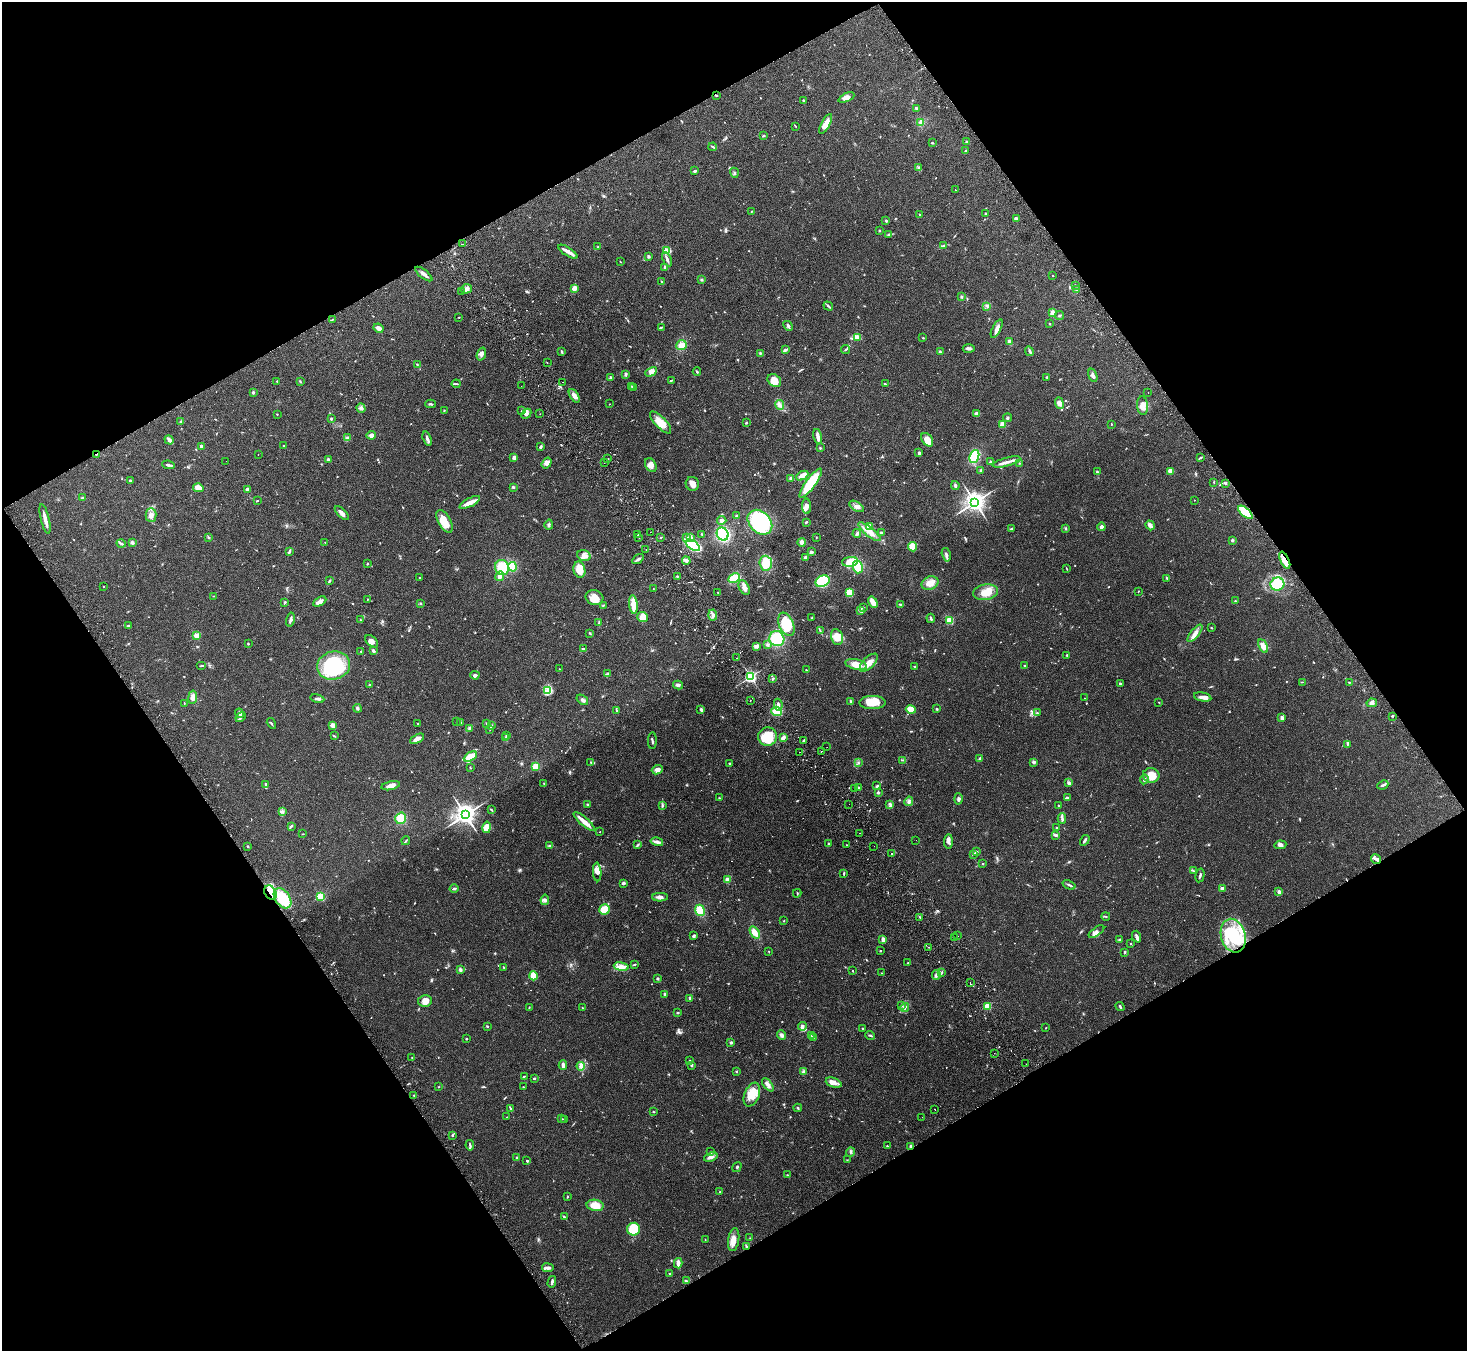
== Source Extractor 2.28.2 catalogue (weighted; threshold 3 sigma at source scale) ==
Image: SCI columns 51-5907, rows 197-5591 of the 5960 x 5922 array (HDU 1 of 3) = the unmasked area's bounding box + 8 px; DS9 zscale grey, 4 x 4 block average (1 PNG px = mean of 4 x 4 image px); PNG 1469 x 1353 px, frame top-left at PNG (2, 2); each listed source drawn as its Kron ellipse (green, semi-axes under 4 px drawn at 4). Shown black and unused: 48% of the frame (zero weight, under 2 of 3 exposures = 3% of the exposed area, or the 3 px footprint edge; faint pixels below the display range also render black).
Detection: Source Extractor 2.28.2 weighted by HDU 2 'WHT'. Background 0.0842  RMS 0.0075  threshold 0.0337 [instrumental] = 3 sigma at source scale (4.5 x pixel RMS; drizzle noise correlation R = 1.50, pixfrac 1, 0.05/0.05 arcsec/px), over >= 5 px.
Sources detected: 867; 3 too faint to see at this stretch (4 x 4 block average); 1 inside a brighter object's white glare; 12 cosmic-ray / hot-pixel residue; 3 long thin detections or spike segments (spike, bleed or trail) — neither listed nor drawn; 20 coinciding with a brighter row at this scale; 37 inside a brighter listed object's ellipse — not listed separately; of the other 791, all 500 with FLUX_AUTO >= 2.16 (the completeness limit of this list) listed and drawn (291 fainter detections not listed), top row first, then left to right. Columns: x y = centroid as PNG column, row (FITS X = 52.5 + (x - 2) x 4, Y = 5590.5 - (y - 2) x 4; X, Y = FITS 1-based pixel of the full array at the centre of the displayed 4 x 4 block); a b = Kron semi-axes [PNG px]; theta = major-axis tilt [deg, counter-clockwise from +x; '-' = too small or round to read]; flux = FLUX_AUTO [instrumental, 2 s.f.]
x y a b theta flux
716 95 3 2 - 5
846 97 8 3 24 25
803 100 2 2 - 5.4
916 108 3 2 - 9.9
921 122 4 3 - 8.7
826 124 11 4 61 40
795 126 3 2 - 3.2
764 135 3 2 - 2.8
966 142 2 2 - 3.8
932 143 2 2 - 4
713 147 4 2 - 6.2
966 151 2 2 - 5.1
918 168 4 2 - 5.3
694 171 3 2 - 6.6
734 173 5 2 - 4.9
955 190 2 2 - 3.2
751 211 2 2 - 2.2
986 213 3 2 - 3.5
919 214 2 2 - 2.9
1016 219 4 3 - 9
886 220 3 2 - 4.6
879 230 2 2 - 5.2
889 235 3 2 - 7.7
462 244 2 2 - 2.2
943 246 3 2 - 5.8
598 247 2 2 - 2.5
667 251 4 2 - 66
568 252 11 3 -31 27
648 256 2 2 - 22
667 259 7 3 -63 13
620 262 3 2 - 2.4
665 267 4 3 - 7.3
424 274 10 3 -38 17
1052 276 2 2 - 2.4
702 279 2 2 - 7.7
662 282 3 2 - 2.9
1075 286 2 2 - 3.9
574 288 4 3 - 20
466 289 5 4 - 19
1077 289 3 3 - 11
461 291 2 2 - 9
962 297 3 2 - 6.2
828 306 5 2 - 6.3
987 306 4 2 - 4.8
1052 313 4 3 - 23
1060 315 4 2 - 4.2
459 317 2 2 - 2.3
332 319 3 2 - 3.2
1049 324 2 2 - 2.2
788 326 5 3 - 10
661 327 3 2 - 4
379 328 5 3 - 21
997 329 10 3 63 22
857 337 4 3 - 20
923 338 2 2 - 3.6
1010 342 4 3 - 9.1
681 345 5 5 - 29
969 348 6 3 -4 11
785 350 4 2 - 11
845 350 5 2 - 4.6
1029 351 5 2 - 6.5
562 352 3 2 - 3.7
940 352 4 2 - 7.4
760 353 3 2 - 3.4
481 354 7 3 70 12
547 363 2 2 - 2.7
417 364 2 2 - 3.4
651 372 6 4 28 26
697 372 4 2 - 4
626 374 4 2 - 8.5
1093 375 7 3 -71 15
1047 377 2 2 - 3.7
610 378 3 2 - 4.1
671 380 4 2 - 3.8
774 380 7 6 - 42
277 381 2 2 - 2.8
300 382 3 2 - 3.5
563 382 2 2 - 2.3
456 384 4 2 - 4.7
885 384 2 2 - 5.5
521 386 2 2 - 4.4
632 386 2 2 - 2.6
634 388 2 2 - 2.6
253 392 3 2 - 7.8
1148 392 2 2 - 3.3
574 396 7 4 -57 22
1059 403 6 4 -69 15
430 404 5 2 - 5.7
609 404 2 2 - 2.8
780 405 5 4 - 15
1142 406 9 5 -86 38
361 408 5 2 - 8.5
444 410 2 2 - 2.2
522 411 3 3 - 7.2
977 413 4 3 - 19
277 414 2 2 - 2.7
526 414 5 4 - 19
540 414 2 2 - 8.1
1007 418 4 2 - 5.5
331 419 3 2 - 4.9
180 422 2 2 - 2.7
660 422 14 5 -46 56
746 423 2 2 - 13
1002 424 3 3 - 25
1111 424 2 2 - 2.2
371 435 4 3 - 23
818 436 7 3 -76 18
347 438 3 2 - 4.8
427 439 7 2 -72 9.8
169 440 5 3 - 13
927 440 7 5 -54 51
201 446 3 2 - 11
283 446 2 2 - 3.4
540 447 4 2 - 6.1
820 448 3 2 - 3
919 453 3 2 - 12
96 454 2 2 - 14
258 454 2 2 - 2.6
974 456 7 4 69 160
514 457 2 2 - 17
1200 457 2 2 - 3.7
608 459 4 2 - 2.2
329 460 2 2 - 43
226 461 2 2 - 5.1
991 462 2 2 - 13
1006 462 14 2 15 20
547 463 6 4 57 15
604 463 2 2 - 6.8
1020 463 2 2 - 2.5
168 465 6 2 -7 9.6
651 465 7 5 -60 26
981 470 2 2 - 8
1170 471 3 3 - 29
1097 472 2 2 - 6.4
802 476 6 4 26 28
791 478 3 2 - 13
130 480 2 2 - 6.8
1214 482 3 2 - 3.3
811 483 17 5 54 200
692 484 7 6 - 24
1225 484 2 2 - 3.2
955 485 4 3 - 7.8
513 487 2 2 - 8
198 488 5 4 - 36
247 489 3 3 - 8.5
82 498 2 2 - 4.9
1194 500 2 2 - 2.5
257 501 3 2 - 3.1
470 502 11 3 27 41
975 502 3 3 - 3700
807 506 8 4 -89 22
856 506 8 4 -32 19
1245 512 9 4 -42 87
342 513 9 3 -46 20
151 515 7 5 -89 22
737 515 3 2 - 3.5
45 519 15 2 -77 33
722 520 4 3 - 9.2
444 521 12 6 -62 64
760 522 14 10 -46 400
806 522 3 2 - 4.7
549 525 5 2 - 9.9
1150 525 5 3 - 23
869 526 2 2 - 110
1101 527 4 3 - 13
1011 529 3 2 - 4
1066 529 2 2 - 3
650 532 2 2 - 2.7
870 532 14 4 -39 41
881 533 3 3 - 5.4
702 534 2 2 - 2.4
723 534 6 5 - 300
857 534 4 2 - 9.6
637 535 2 2 - 15
208 537 2 2 - 3.3
639 537 2 2 - 2.4
687 537 2 2 - 2.7
691 537 4 3 - 11
816 537 2 2 - 2.3
660 538 3 2 - 3.2
1232 540 3 3 - 6.2
132 542 3 3 - 8.1
325 542 2 2 - 2.5
802 542 4 3 - 19
121 543 4 2 - 8.1
693 545 8 3 -33 310
913 547 5 4 - 50
646 550 2 2 - 2.6
289 552 3 2 - 5.4
811 552 3 3 - 11
946 555 7 2 -75 12
584 556 7 5 -16 23
805 558 3 3 - 10
638 559 6 2 34 8.9
1285 560 9 3 -64 32
686 561 4 3 - 11
850 562 8 5 6 69
766 563 7 6 - 85
367 564 2 2 - 4
502 567 8 7 - 110
513 567 5 4 - 71
858 567 6 5 - 81
1067 569 4 2 - 2.3
579 570 8 6 -76 66
500 576 5 3 - 20
677 576 2 2 - 7.3
419 578 2 2 - 3.2
734 578 6 4 29 110
1167 578 2 2 - 4.3
329 581 3 2 - 4.7
822 581 7 5 28 260
930 583 9 6 23 36
1277 584 7 6 - 140
104 586 2 2 - 3.8
744 587 8 5 -62 21
653 589 2 2 - 3.6
1138 591 2 2 - 2.4
718 592 2 2 - 4.6
986 592 13 7 9 56
849 593 3 3 - 87
213 596 3 2 - 2.6
594 598 9 7 -15 51
367 599 2 2 - 4.2
1235 601 3 2 - 3.7
285 602 2 2 - 11
320 602 7 3 28 26
873 602 6 3 -57 46
420 603 3 2 - 3.1
633 604 9 3 -84 74
901 604 3 2 - 3.5
604 605 2 2 - 2.6
863 608 3 2 - 2.5
860 610 4 2 - 7.5
713 615 5 3 - 13
643 617 5 5 - 33
812 618 2 2 - 3.9
931 618 5 2 - 8.5
290 619 7 3 76 12
360 620 3 2 - 4
949 620 2 2 - 310
599 623 2 2 - 2.4
786 624 12 7 -67 120
128 626 2 2 - 17
1211 628 2 2 - 3.5
820 631 4 2 - 3.9
590 633 3 2 - 3.7
1195 633 10 4 50 26
197 636 2 2 - 130
837 637 8 6 -78 64
777 639 8 7 - 170
371 641 7 5 -44 20
248 644 2 2 - 4.4
767 645 3 3 - 6.6
756 646 3 3 - 7.1
1263 646 7 3 -62 29
584 649 4 2 - 5
361 651 3 2 - 3.2
373 651 4 3 - 8.8
1067 655 3 2 - 3.5
737 658 2 2 - 3
869 663 11 5 45 46
856 664 11 5 -13 58
202 666 5 2 - 4.5
334 666 17 14 14 290
1024 666 3 2 - 2.9
915 667 3 2 - 3.7
560 669 2 2 - 2.3
806 670 2 2 - 2.5
608 674 2 2 - 2.8
475 675 4 3 - 11
750 677 2 2 - 1100
773 679 3 2 - 5.3
1302 682 3 2 - 2.4
1349 682 3 2 - 2.2
1120 684 2 2 - 22
370 685 2 2 - 14
678 685 5 3 - 7.9
548 690 4 3 - 13
193 697 7 4 81 26
1203 697 9 4 -13 20
1084 698 2 2 - 3
317 699 7 3 -12 11
582 700 6 2 -35 8.5
750 700 2 2 - 6
850 701 4 2 - 5.1
872 702 13 6 0 83
1159 702 2 2 - 2.4
184 703 3 2 - 2.3
1372 703 5 4 - 15
778 705 6 3 -80 17
358 708 4 3 - 7.3
701 709 4 3 - 6.2
937 709 2 2 - 5.2
616 710 3 2 - 3.2
911 710 5 4 - 43
777 711 5 5 - 69
239 713 5 4 - 9.8
1037 713 2 2 - 2.8
1393 716 2 2 - 3.9
240 717 6 3 48 11
1282 718 4 4 - 8.9
456 722 2 2 - 2.3
271 723 5 2 - 3.8
417 723 2 2 - 2.6
460 723 3 2 - 3.6
487 724 2 2 - 5.5
333 725 2 2 - 90
491 725 3 2 - 4.1
469 728 3 2 - 5.2
490 730 3 2 - 2.7
334 736 3 2 - 3.7
507 736 3 2 - 5.1
768 737 9 9 - 130
783 737 4 2 - 17
506 738 2 2 - 7.3
417 739 7 3 28 27
652 741 8 2 89 7.1
804 741 3 2 - 6.8
1347 744 2 2 - 2.2
827 747 2 2 - 3
821 751 2 2 - 4
799 752 2 2 - 24
470 756 7 3 29 94
980 759 3 2 - 12
903 760 3 2 - 3.2
591 762 3 2 - 3.6
1034 762 4 3 - 8.1
729 763 2 2 - 3.4
858 763 3 2 - 3
536 766 2 2 - 280
470 768 2 2 - 2.8
657 770 6 4 25 18
1151 775 8 7 - 68
1144 779 5 2 - 7.1
1069 783 4 4 - 8
266 784 4 2 - 7.1
544 784 2 2 - 3.3
1383 785 6 2 25 10
391 786 9 4 13 28
877 786 3 2 - 6.2
859 788 3 2 - 9
855 789 2 2 - 2.5
878 793 3 2 - 6
719 798 3 2 - 2.7
1067 798 3 2 - 5.8
958 799 5 3 - 8.4
909 801 5 3 - 8.9
587 804 2 2 - 4.7
849 804 2 2 - 8.1
662 805 4 2 - 6.3
890 805 4 2 - 7.5
1059 806 2 2 - 16
491 810 4 2 - 5.1
282 811 2 2 - 2.2
465 815 3 3 - 3900
401 818 6 5 - 75
1062 818 5 2 - 9
584 821 13 3 -40 35
291 826 4 2 - 5.8
487 827 6 4 79 51
1056 828 2 2 - 4.5
600 832 2 2 - 2.7
859 833 2 2 - 3.2
303 834 3 2 - 2.4
1056 835 4 3 - 8
916 840 2 2 - 2.6
1085 840 6 2 56 7.7
406 841 4 2 - 4.9
948 841 7 3 87 12
657 842 6 3 -14 15
638 844 3 2 - 3.2
829 844 2 2 - 19
846 845 2 2 - 3.6
1280 845 6 3 7 13
248 846 2 2 - 3.2
550 846 3 2 - 2.6
874 846 2 2 - 2.3
976 852 3 3 - 6.6
892 853 2 2 - 9.8
973 854 2 2 - 7.2
1376 859 5 3 - 13
982 864 2 2 - 11
1193 871 3 2 - 4
597 872 9 4 -86 22
844 873 3 2 - 3.7
1200 875 7 2 78 7.6
727 880 3 2 - 60
623 883 3 2 - 11
1069 885 7 2 -21 7.4
1222 888 2 2 - 56
454 889 4 2 - 7.9
270 892 7 6 - 54
1279 892 2 2 - 46
797 893 4 2 - 4.3
320 896 2 2 - 280
660 897 8 3 1 17
282 898 11 7 -55 130
545 900 5 4 - 12
604 910 5 5 - 79
700 910 5 5 - 82
1106 916 4 2 - 3.8
920 917 3 2 - 3.3
784 921 2 2 - 2.3
755 932 7 3 -56 41
1096 932 9 4 34 19
693 936 4 2 - 6.1
957 936 2 2 - 8.1
1233 936 17 12 -73 170
1137 937 6 3 -71 11
954 938 2 2 - 2.7
883 939 4 3 - 17
1120 940 3 2 - 9.2
1131 944 2 2 - 2.6
929 947 2 2 - 3.1
769 951 3 2 - 2.6
880 951 2 2 - 10
1125 952 2 2 - 5.7
908 963 2 2 - 2.7
634 965 3 2 - 4.3
504 967 3 2 - 3.5
621 967 7 3 -9 32
460 970 4 2 - 11
853 971 2 2 - 4.3
942 972 2 2 - 2.3
881 973 2 2 - 2.4
936 975 5 2 - 8.9
533 976 4 3 - 50
657 979 2 2 - 28
970 983 2 2 - 3.6
665 994 3 2 - 5.8
690 998 4 2 - 5.2
425 1001 7 6 - 33
902 1005 2 2 - 2.4
987 1006 2 2 - 240
529 1007 3 2 - 2.5
905 1007 4 2 - 6.8
1120 1007 5 2 - 8.7
582 1008 2 2 - 3.1
677 1013 3 2 - 4.4
487 1026 2 2 - 12
802 1026 4 3 - 16
862 1028 2 2 - 3.4
1046 1028 2 2 - 2.9
782 1035 5 3 - 12
870 1035 5 2 - 4.9
811 1036 3 2 - 2.9
813 1037 4 2 - 5.1
466 1039 2 2 - 13
731 1042 2 2 - 9.3
994 1053 2 2 - 2.5
412 1058 2 2 - 2.8
690 1061 2 2 - 3.2
1026 1064 2 2 - 3.5
563 1065 5 3 - 13
691 1065 2 2 - 22
581 1066 4 2 - 9.2
736 1071 2 2 - 3.5
804 1072 4 2 - 3.8
524 1076 3 2 - 3.1
534 1078 3 2 - 4.3
834 1083 8 4 -21 26
768 1085 8 3 -51 15
438 1087 2 2 - 2.3
523 1087 2 2 - 2.3
414 1095 2 2 - 2.2
752 1095 12 7 68 62
798 1108 4 2 - 4.3
510 1109 3 2 - 4
935 1109 2 2 - 9.5
653 1112 2 2 - 3.3
507 1117 2 2 - 2.9
922 1117 2 2 - 4.1
562 1119 2 2 - 2.5
565 1119 2 2 - 2.5
452 1135 3 2 - 4.9
470 1145 5 2 - 6.2
887 1146 2 2 - 3.6
910 1146 4 2 - 6.6
711 1152 2 2 - 14
850 1152 5 2 - 5.9
711 1157 7 3 20 17
516 1158 4 2 - 5.3
847 1160 2 2 - 2.2
527 1161 2 2 - 14
737 1167 5 2 - 4.4
788 1175 3 2 - 3.2
720 1192 2 2 - 2.7
567 1196 2 2 - 3.2
595 1205 8 5 -10 66
564 1217 3 2 - 4.2
634 1229 6 6 - 110
750 1238 2 2 - 2.3
705 1240 2 2 - 2.5
734 1240 12 5 82 34
746 1247 4 2 - 8.3
678 1263 5 2 - 28
548 1268 6 2 -8 15
669 1274 2 2 - 4.4
686 1281 3 2 - 5.5
552 1282 6 2 76 9.2
Overlapping masked pixels (flux is a lower limit): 7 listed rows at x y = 716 95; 96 454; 1245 512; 1285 560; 270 892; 910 1146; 746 1247
Diffuse or blended objects may show on this block-average render without a row.